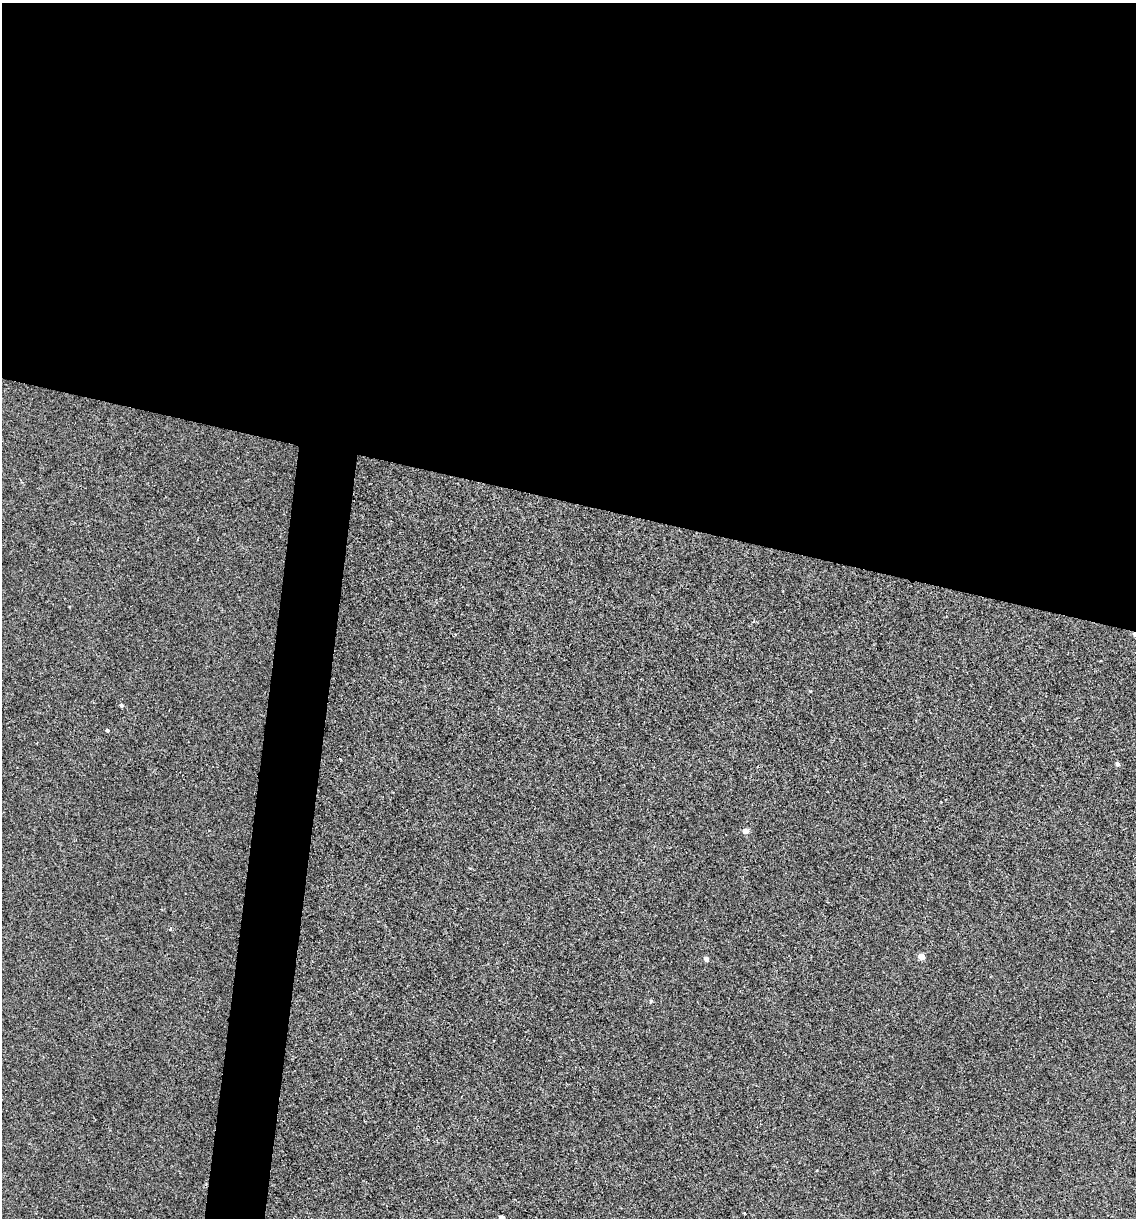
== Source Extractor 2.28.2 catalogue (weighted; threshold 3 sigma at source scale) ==
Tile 3 of 4 x 4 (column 3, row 1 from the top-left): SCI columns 2387-3520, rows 3651-4866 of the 4889 x 4866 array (HDU 1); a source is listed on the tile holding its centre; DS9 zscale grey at full resolution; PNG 1138 x 1220 px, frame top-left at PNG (2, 3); no overlay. Shown black and unused: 45% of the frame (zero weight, under 2 of 3 exposures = <1% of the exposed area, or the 3 px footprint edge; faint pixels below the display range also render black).
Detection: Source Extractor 2.28.2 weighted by HDU 2 'WHT'; one run over the whole footprint, this tile lists its part. Background 0.00157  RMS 0.005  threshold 0.0226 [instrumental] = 3 sigma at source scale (4.5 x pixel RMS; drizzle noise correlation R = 1.50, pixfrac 1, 0.05/0.05 arcsec/px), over >= 5 px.
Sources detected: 9; all 9 listed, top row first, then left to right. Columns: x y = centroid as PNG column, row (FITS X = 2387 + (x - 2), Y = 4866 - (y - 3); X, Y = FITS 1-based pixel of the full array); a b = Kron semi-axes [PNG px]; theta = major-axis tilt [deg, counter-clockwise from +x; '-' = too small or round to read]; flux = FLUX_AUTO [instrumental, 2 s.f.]
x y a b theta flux
121 705 4 4 - 1.2
107 730 4 3 - 0.85
1117 764 5 4 - 1.3
746 831 5 4 - 4.3
170 929 4 4 - 0.59
921 956 5 4 - 6
706 959 4 4 - 2.3
651 1001 5 4 - 0.6
502 1217 4 4 - 2.6
Isophote crosses this tile's border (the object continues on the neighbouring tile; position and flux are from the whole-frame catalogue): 1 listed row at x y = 502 1217